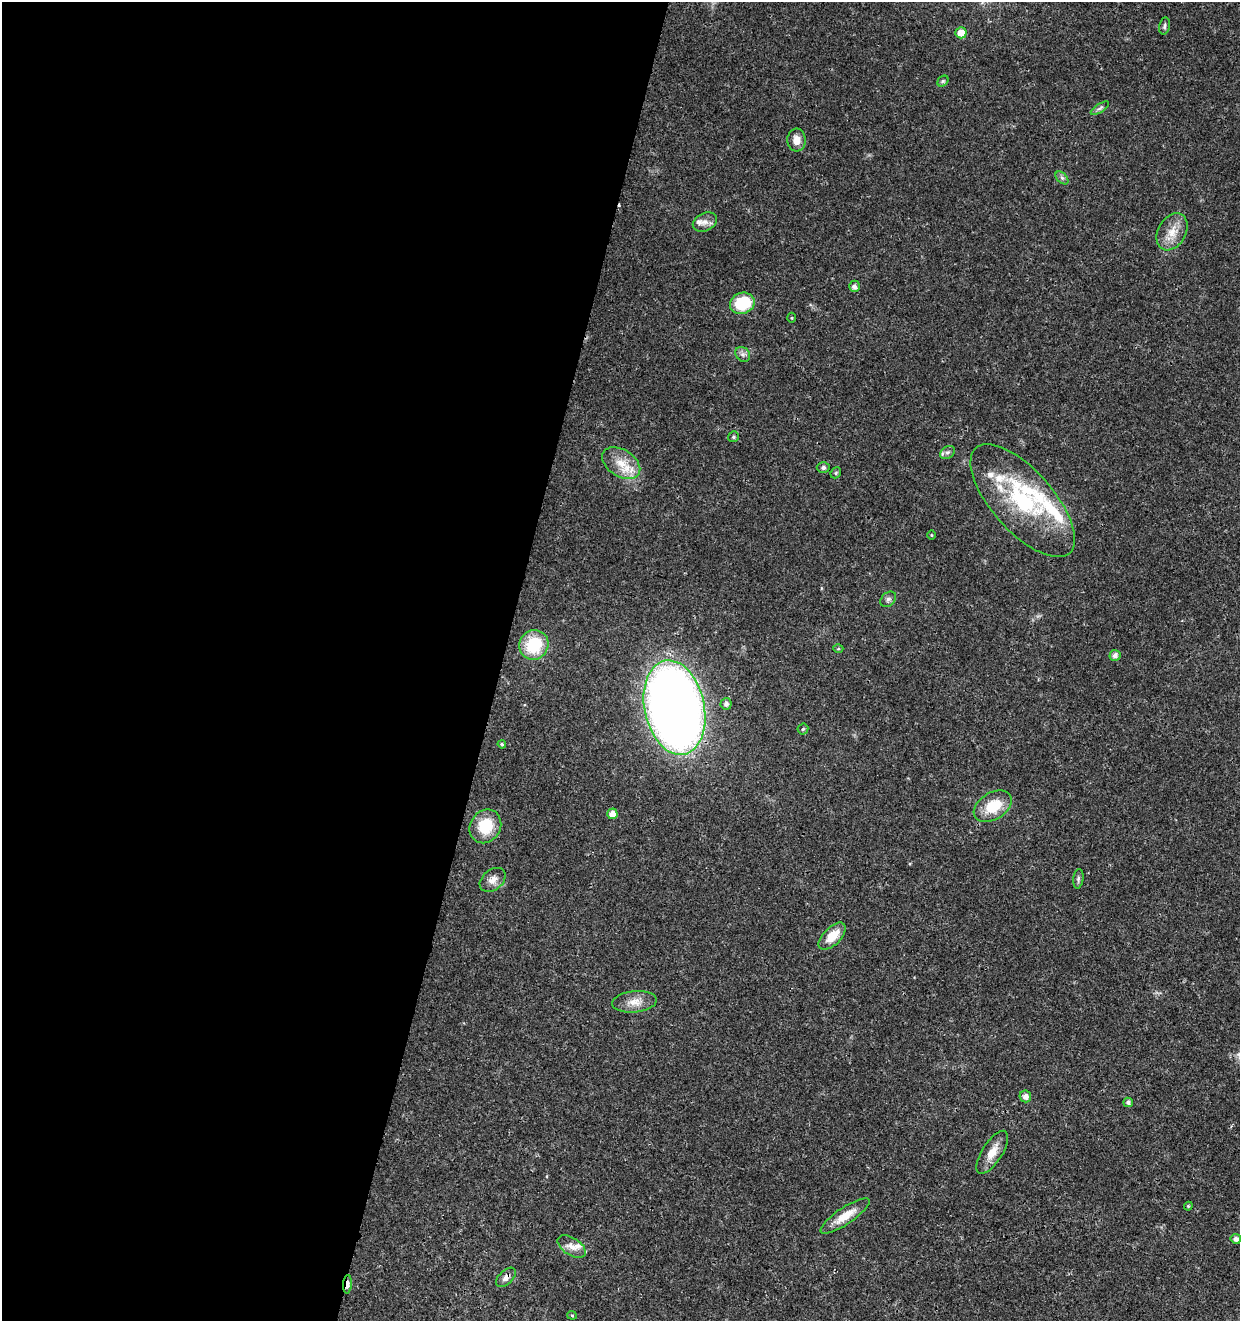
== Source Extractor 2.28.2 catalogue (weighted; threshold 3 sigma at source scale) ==
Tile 5 of 4 x 4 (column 1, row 2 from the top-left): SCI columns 285-1522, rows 2646-3964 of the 5461 x 5295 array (HDU 1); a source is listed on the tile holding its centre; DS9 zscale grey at full resolution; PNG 1242 x 1323 px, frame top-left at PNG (2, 2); each listed source drawn as its Kron ellipse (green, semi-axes under 4 px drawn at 4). Shown black and unused: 40% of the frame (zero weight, under 3 of 4 exposures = <1% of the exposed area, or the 3 px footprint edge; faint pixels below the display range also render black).
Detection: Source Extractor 2.28.2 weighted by HDU 2 'WHT'; one run over the whole footprint, this tile lists its part. Background 0.0179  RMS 0.0021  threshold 0.00941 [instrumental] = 3 sigma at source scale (4.5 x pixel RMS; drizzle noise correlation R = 1.50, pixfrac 1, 0.0396/0.0396 arcsec/px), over >= 5 px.
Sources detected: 52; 1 cosmic-ray / hot-pixel residue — neither listed nor drawn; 7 inside a brighter listed object's ellipse — not listed separately; the other 44 listed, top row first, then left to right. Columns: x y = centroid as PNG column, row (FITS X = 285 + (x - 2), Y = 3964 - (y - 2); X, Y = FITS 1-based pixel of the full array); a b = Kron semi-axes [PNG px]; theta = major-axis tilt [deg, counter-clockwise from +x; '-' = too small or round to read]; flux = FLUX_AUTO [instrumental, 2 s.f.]
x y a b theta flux
1164 26 8 5 78 0.46
961 33 5 5 - 2.6
943 81 6 5 - 0.35
1100 108 10 4 32 0.55
797 140 11 9 -87 1.9
1062 178 8 4 -45 0.47
705 222 12 9 24 1.3
1172 232 20 14 60 3.4
854 286 6 5 - 0.84
742 303 12 10 22 8.7
792 318 5 3 - 0.21
743 354 8 6 -44 0.7
733 437 6 5 - 0.41
947 452 8 6 32 0.61
621 463 21 13 -32 4.2
823 468 6 5 - 0.6
836 473 6 5 - 0.29
1023 501 70 30 -48 24
931 535 4 3 - 0.18
888 599 9 6 45 0.64
534 645 15 14 - 9.9
838 649 5 3 - 0.23
1115 655 5 5 - 0.93
726 704 5 5 - 0.82
674 708 48 30 -78 220
803 729 5 5 - 0.3
502 744 4 4 - 0.31
993 806 21 13 32 6.2
612 814 5 5 - 1.7
485 826 17 15 56 6.7
1078 879 10 5 83 0.5
493 880 14 10 39 1.7
832 936 17 9 45 3.7
634 1002 22 10 6 2.5
1025 1096 6 5 - 1.2
1128 1102 5 4 - 0.57
992 1152 25 10 57 2.9
1188 1206 4 4 - 0.23
845 1216 29 8 34 3.6
1236 1239 5 4 - 0.89
572 1247 16 8 -33 1.7
506 1277 12 7 44 1.1
347 1284 9 4 86 2.4
572 1315 5 4 - 0.25
Overlapping masked pixels (flux is a lower limit): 2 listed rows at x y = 506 1277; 347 1284